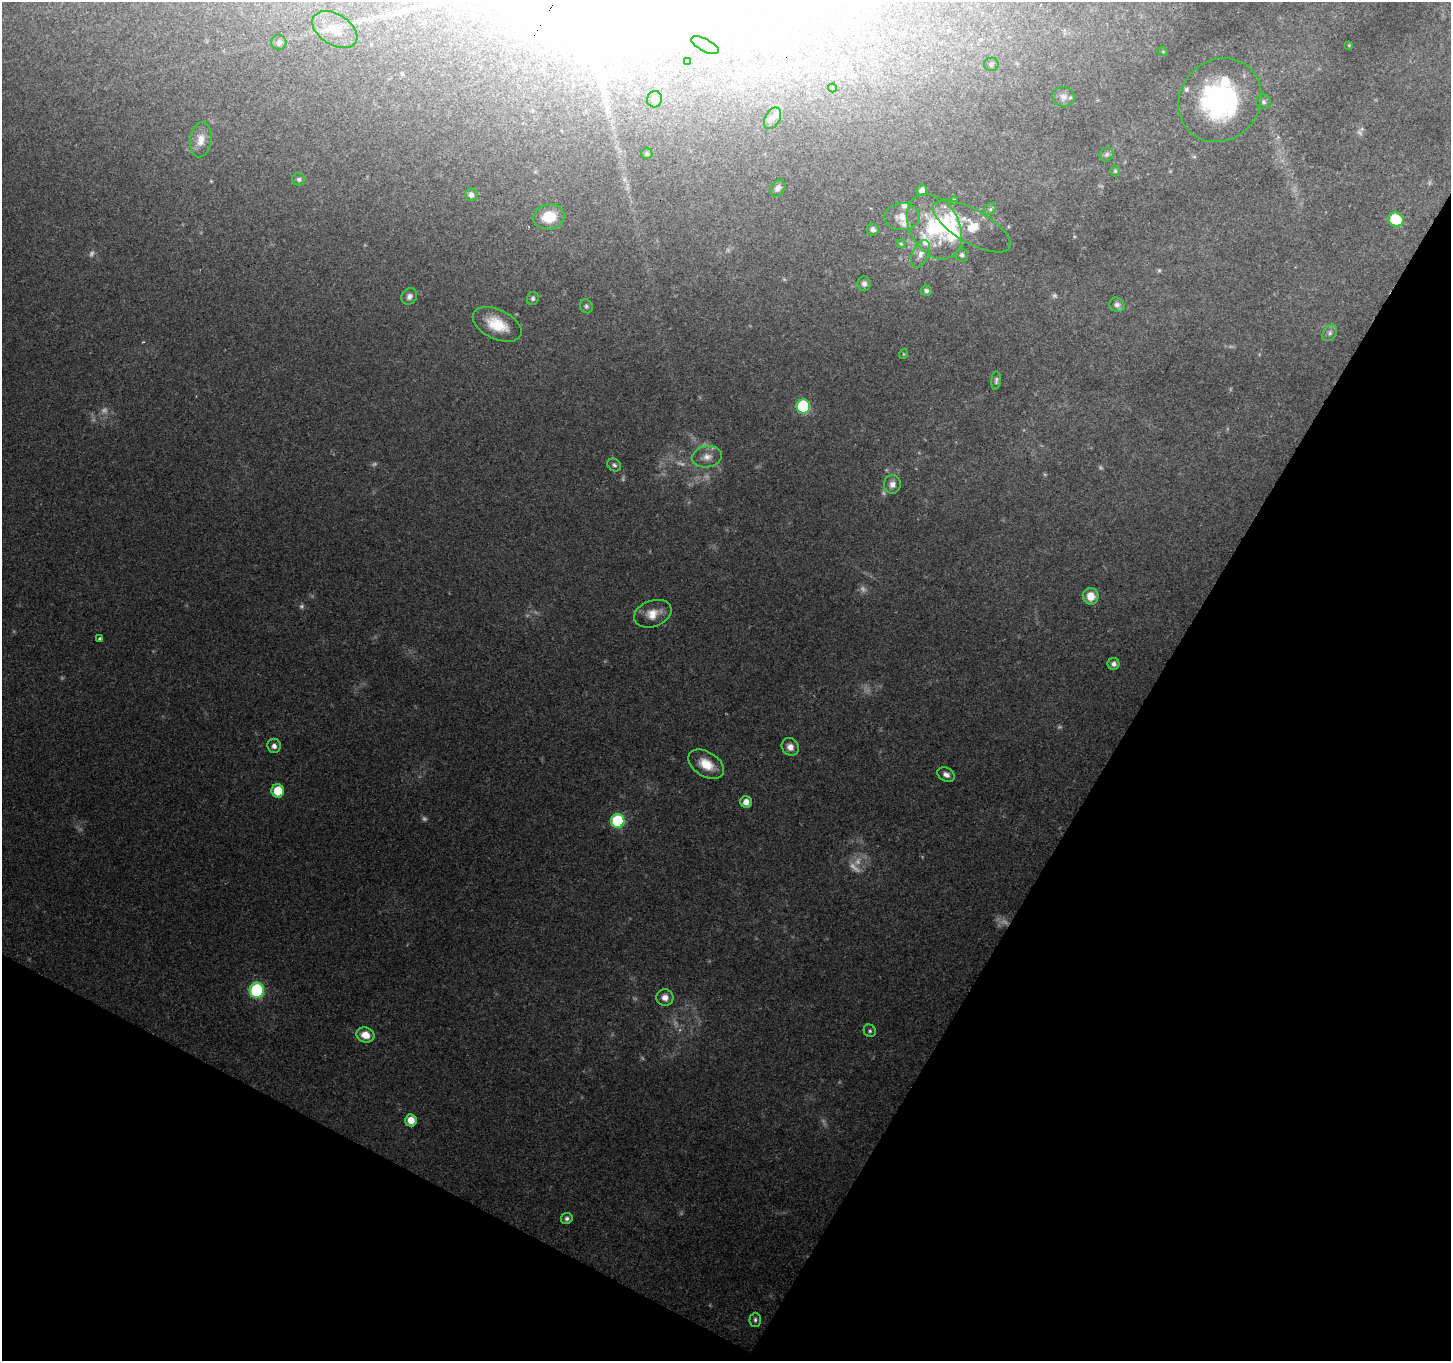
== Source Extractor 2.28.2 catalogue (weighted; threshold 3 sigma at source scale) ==
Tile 15 of 4 x 4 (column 3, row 4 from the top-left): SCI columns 2901-4349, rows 197-1555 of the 5806 x 5894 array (HDU 1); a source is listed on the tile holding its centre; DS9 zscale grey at full resolution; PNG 1453 x 1363 px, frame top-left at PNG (2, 2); each listed source drawn as its Kron ellipse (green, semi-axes under 4 px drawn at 4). Shown black and unused: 29% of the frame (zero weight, under 2 of 3 exposures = <1% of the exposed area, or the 3 px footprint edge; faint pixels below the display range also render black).
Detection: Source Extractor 2.28.2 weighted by HDU 2 'WHT'; one run over the whole footprint, this tile lists its part. Background 0.139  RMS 0.0073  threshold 0.0327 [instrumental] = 3 sigma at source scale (4.5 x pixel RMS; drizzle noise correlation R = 1.50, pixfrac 1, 0.0396/0.0396 arcsec/px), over >= 5 px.
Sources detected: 100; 23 too faint to see at this stretch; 5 inside a brighter object's white glare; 1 cosmic-ray / hot-pixel residue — neither listed nor drawn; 7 inside a brighter listed object's ellipse — not listed separately; the other 64 listed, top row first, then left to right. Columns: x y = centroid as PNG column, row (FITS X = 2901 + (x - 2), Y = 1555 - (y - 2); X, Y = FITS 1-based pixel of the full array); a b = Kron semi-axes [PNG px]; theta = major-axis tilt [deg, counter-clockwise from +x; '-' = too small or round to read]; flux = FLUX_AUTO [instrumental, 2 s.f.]
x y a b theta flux
335 30 25 15 -32 15
279 42 7 7 - 2.3
705 45 15 6 -28 3.8
1349 45 4 4 - 0.62
1163 52 5 3 - 0.63
688 62 3 3 - 0.74
991 64 7 6 - 2.2
832 88 4 4 - 0.65
1064 97 11 9 -10 4.6
655 99 8 7 - 5.1
1220 100 44 39 48 120
1263 102 7 7 - 2.1
772 118 11 7 61 3.7
201 140 17 10 83 8.1
647 154 5 5 - 1.6
1107 154 7 6 - 2.2
1115 171 5 4 - 1.2
299 179 6 6 - 1.7
778 188 9 7 55 3
922 190 5 5 - 4.4
471 195 6 6 - 3.4
954 200 4 4 - 0.94
990 209 6 5 - 1.6
549 217 16 12 8 19
902 217 17 13 2 9.3
1396 220 8 6 -25 31
972 226 44 16 -30 28
934 227 35 24 -59 51
873 230 6 5 - 2.6
901 244 4 4 - 0.86
921 254 14 8 66 5.5
962 255 6 6 - 2.1
864 284 7 6 - 2.9
926 291 5 5 - 1.9
409 296 8 7 - 3
533 298 7 5 67 1.7
1117 305 8 7 - 2.6
586 306 7 6 - 1.8
497 324 26 14 -26 20
1330 333 9 6 55 2.3
903 354 5 3 - 0.61
996 380 9 4 85 1.8
803 406 7 7 - 69
707 457 15 10 9 7
614 465 7 6 - 2
892 484 9 8 - 4.6
1091 596 8 8 - 11
653 614 19 13 20 11
100 638 3 3 - 2.6
1114 664 6 6 - 3.3
274 746 7 6 - 3.8
790 747 9 8 - 4.9
706 764 19 12 -32 15
946 775 9 6 -26 3.5
278 791 6 6 - 19
746 802 6 5 - 5.2
618 821 7 6 - 77
257 990 7 7 - 92
665 997 8 8 - 5.4
870 1031 6 5 - 1.5
365 1035 9 7 -18 10
411 1120 6 5 - 9.2
567 1218 6 5 - 2
755 1320 7 6 - 2